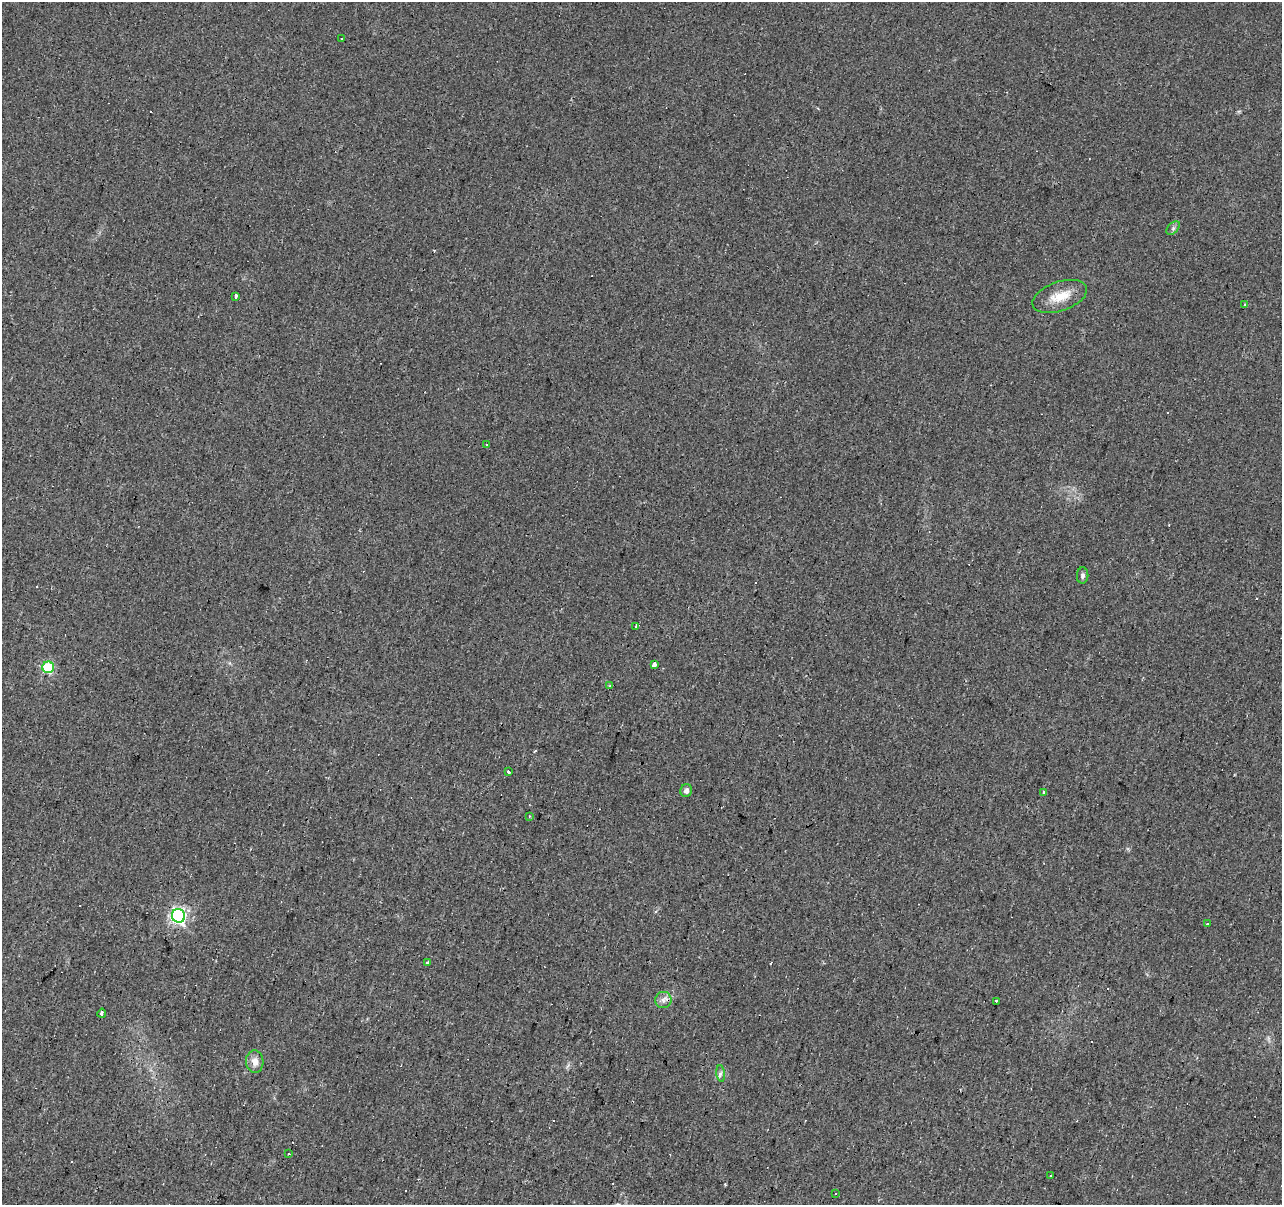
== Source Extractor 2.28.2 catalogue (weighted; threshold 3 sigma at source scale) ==
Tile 7 of 4 x 4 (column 3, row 2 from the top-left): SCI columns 2565-3844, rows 2685-3887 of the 5124 x 5307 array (HDU 1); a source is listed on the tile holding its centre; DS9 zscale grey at full resolution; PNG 1284 x 1207 px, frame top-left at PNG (2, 2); each listed source drawn as its Kron ellipse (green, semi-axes under 4 px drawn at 4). Shown black and unused: <1% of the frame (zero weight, under 2 of 3 exposures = <1% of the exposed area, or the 3 px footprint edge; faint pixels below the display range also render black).
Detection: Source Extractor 2.28.2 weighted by HDU 2 'WHT'; one run over the whole footprint, this tile lists its part. Background 0.0329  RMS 0.0062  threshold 0.0278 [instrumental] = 3 sigma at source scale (4.5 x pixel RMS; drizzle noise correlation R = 1.50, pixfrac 1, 0.0396/0.0396 arcsec/px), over >= 5 px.
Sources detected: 42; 16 cosmic-ray / hot-pixel residue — neither listed nor drawn; the other 26 listed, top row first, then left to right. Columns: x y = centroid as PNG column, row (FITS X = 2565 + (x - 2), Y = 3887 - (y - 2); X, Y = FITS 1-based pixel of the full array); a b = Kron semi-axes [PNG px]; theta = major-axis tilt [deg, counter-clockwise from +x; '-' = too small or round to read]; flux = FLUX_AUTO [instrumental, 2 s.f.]
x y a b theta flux
342 38 3 3 - 1.3
1173 228 8 5 46 1.7
236 296 3 3 - 2.9
1060 296 28 14 19 13
1245 305 4 3 - 4.8
486 445 3 3 - 2
1083 575 8 5 89 1.7
636 626 3 3 - 1.4
654 665 3 3 - 31
48 667 6 5 - 39
610 686 3 3 - 1.1
508 772 3 3 - 4.5
686 791 6 5 - 2.8
1044 793 3 3 - 1.3
530 816 4 3 - 1
179 916 7 6 - 170
1208 924 3 3 - 11
427 962 3 3 - 4.7
663 1000 8 8 - 3
996 1001 4 4 - 2.1
102 1013 4 3 - 3.8
255 1062 11 8 -86 4.9
721 1073 8 4 -84 1.4
289 1154 3 2 - 0.61
1050 1175 3 3 - 1.2
836 1193 3 3 - 1.3
Overlapping masked pixels (flux is a lower limit): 1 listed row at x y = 179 916